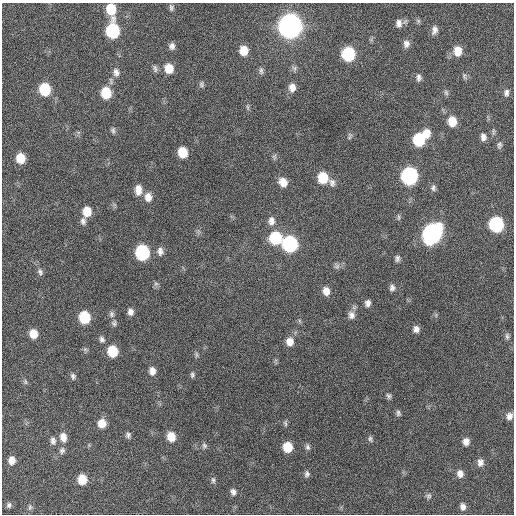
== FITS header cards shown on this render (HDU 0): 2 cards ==
NAXIS1  =                  512 / Axis length
NAXIS2  =                  512 / Axis length

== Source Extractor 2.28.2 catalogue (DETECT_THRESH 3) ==
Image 512 x 512 px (HDU 0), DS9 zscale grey, 1 PNG px = 1 image px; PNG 516 x 516 px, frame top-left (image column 1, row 512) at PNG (2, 3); no overlay
Background 159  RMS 13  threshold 38.6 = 3 sigma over >= 5 px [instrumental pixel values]
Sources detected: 101; all 101 listed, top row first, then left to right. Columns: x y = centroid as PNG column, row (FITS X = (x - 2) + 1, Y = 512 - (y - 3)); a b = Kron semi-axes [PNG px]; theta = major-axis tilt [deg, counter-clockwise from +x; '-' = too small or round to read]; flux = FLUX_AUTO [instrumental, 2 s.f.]
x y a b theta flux
171 7 8 5 -83 2000
111 9 10 8 -81 23000
399 23 11 8 -88 4600
290 26 11 10 - 920000
434 30 10 6 76 4200
113 31 11 8 -88 79000
406 44 9 8 - 4100
172 46 7 6 - 3300
244 50 9 8 - 12000
458 51 11 9 -87 11000
348 54 9 8 - 73000
155 68 11 5 -80 2300
169 68 10 8 -78 13000
294 68 8 6 -76 2300
261 71 10 5 -89 2400
116 72 11 8 -80 4200
464 76 9 5 -68 2000
419 78 9 6 88 2900
201 84 8 6 -72 1900
292 87 10 8 88 6100
45 89 9 8 - 40000
106 93 10 8 -82 25000
446 93 8 5 -63 1900
506 93 10 7 -89 3400
248 107 8 4 -81 1600
452 121 10 8 -88 14000
113 130 8 5 87 2000
493 132 9 4 -90 1700
426 133 11 9 81 9700
350 136 10 5 85 1600
483 137 10 7 -83 3800
419 140 9 8 - 45000
499 145 10 6 84 2400
183 152 9 7 -79 20000
274 157 7 6 - 1800
20 158 9 7 -84 16000
409 176 10 9 - 200000
323 178 10 9 - 25000
283 182 10 8 -55 9000
332 182 11 8 -77 4100
433 188 8 6 -80 2400
138 190 12 8 88 8100
148 197 11 9 -89 6900
87 211 10 8 -87 14000
398 217 9 4 -85 1500
83 221 10 7 -75 3200
271 221 11 9 88 5400
496 224 9 9 - 110000
432 234 12 9 64 340000
275 238 10 9 - 46000
290 244 10 9 - 130000
160 251 11 8 -85 4100
142 252 10 8 -82 100000
397 258 8 6 79 2500
337 266 8 7 - 2800
40 272 10 6 -67 2700
392 288 8 7 - 3000
326 291 9 8 - 6900
368 303 8 7 - 3500
130 312 8 7 - 3900
111 314 9 7 90 2500
351 315 11 9 -74 4900
84 317 9 8 - 38000
114 323 9 6 90 2200
416 329 8 7 - 4000
33 334 8 7 - 11000
507 336 9 5 -89 2100
102 339 8 6 -48 2600
290 342 10 9 - 7500
112 351 9 8 - 26000
196 355 9 4 -90 1500
152 371 10 7 -88 5400
192 375 7 5 -90 1800
73 376 8 6 -67 2300
25 382 7 5 -83 1500
389 396 7 5 -67 2000
398 413 8 6 -83 2200
509 416 8 7 - 4000
102 423 9 8 - 10000
285 423 9 5 -84 1700
128 435 7 7 - 2400
63 437 12 8 -79 7200
171 437 9 7 -77 13000
370 439 9 5 -84 2100
53 441 10 7 -81 3400
466 441 8 7 - 5000
204 446 7 7 - 2100
287 447 9 8 - 19000
308 447 8 6 -76 2400
62 451 9 7 65 2900
12 460 8 7 - 7100
480 462 9 8 - 4500
307 474 8 6 79 2600
460 474 9 8 - 5200
82 479 8 7 - 16000
213 480 9 6 -82 2000
233 492 8 6 -69 3100
428 496 8 7 - 2200
9 505 7 6 - 2300
30 507 9 6 80 2100
463 507 8 6 -82 3900